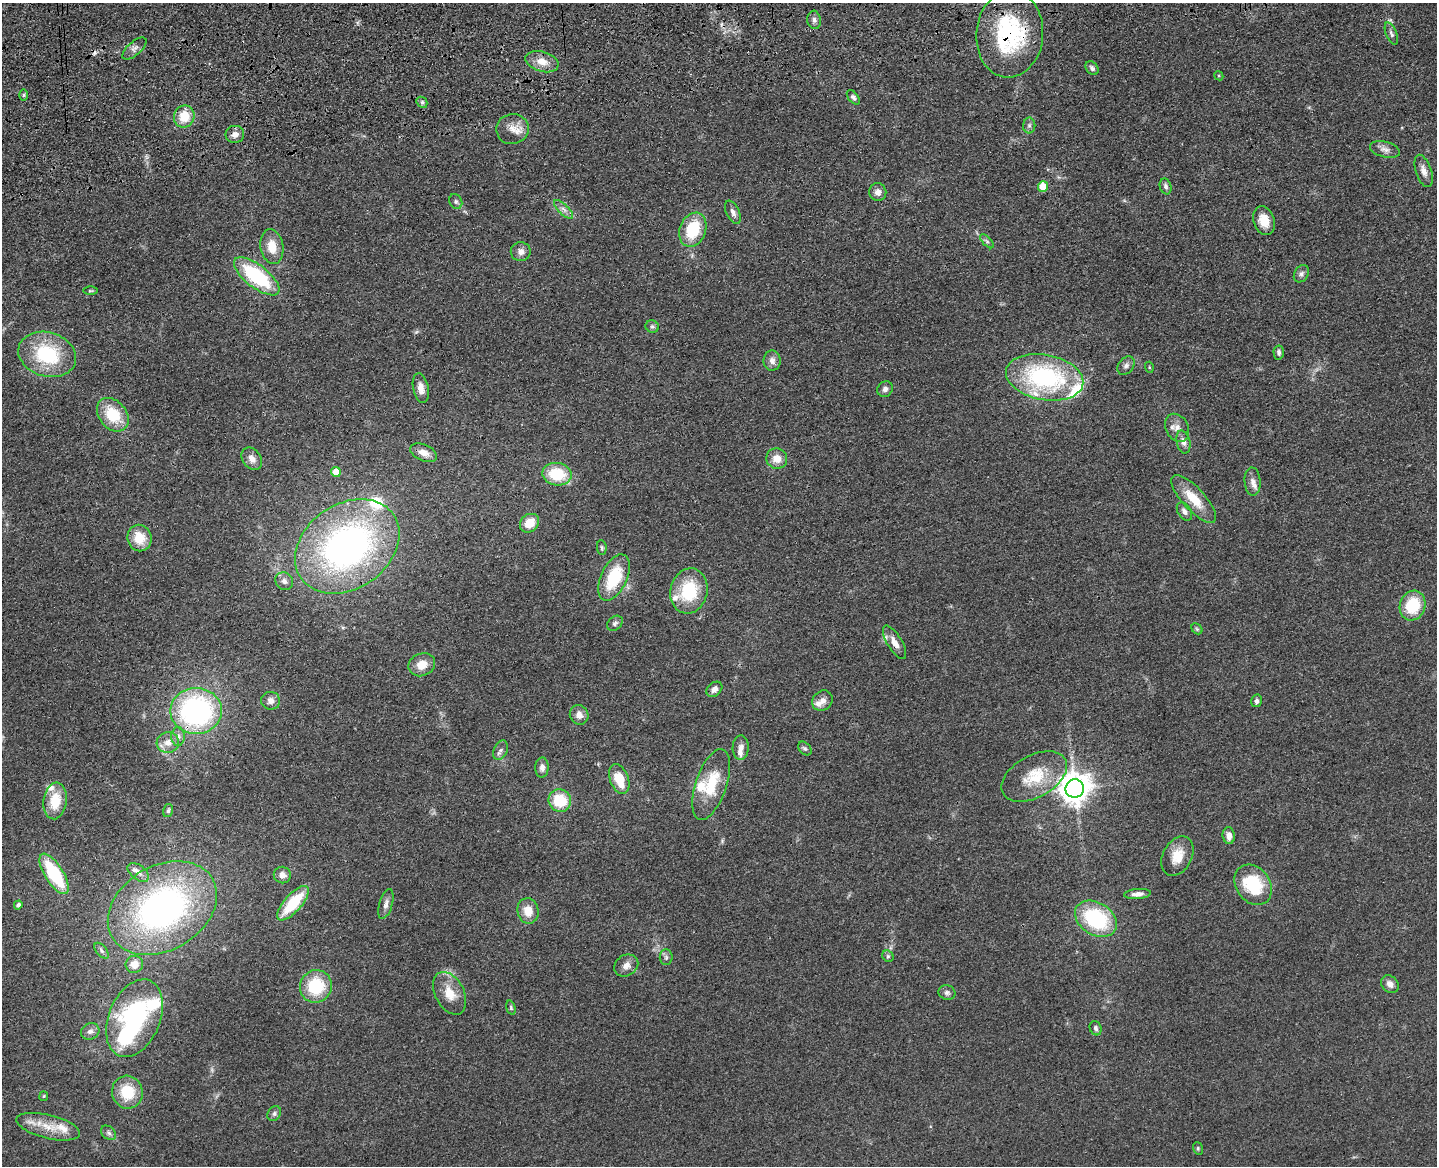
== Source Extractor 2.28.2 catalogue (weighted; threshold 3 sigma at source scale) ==
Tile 8 of 3 x 4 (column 2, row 3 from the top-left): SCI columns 1699-3133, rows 1281-2444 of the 4726 x 4887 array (HDU 1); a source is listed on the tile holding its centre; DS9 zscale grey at full resolution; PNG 1439 x 1168 px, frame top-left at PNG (2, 3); each listed source drawn as its Kron ellipse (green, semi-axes under 4 px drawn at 4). Shown black and unused: <1% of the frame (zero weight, under 3 of 4 exposures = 6% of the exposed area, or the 3 px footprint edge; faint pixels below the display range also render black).
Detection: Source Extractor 2.28.2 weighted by HDU 2 'WHT'; one run over the whole footprint, this tile lists its part. Background 0.0547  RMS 0.0057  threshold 0.0257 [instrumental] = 3 sigma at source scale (4.5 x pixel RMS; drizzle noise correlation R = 1.50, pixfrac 1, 0.05/0.05 arcsec/px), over >= 5 px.
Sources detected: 130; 2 too faint to see at this stretch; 1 inside a brighter object's white glare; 1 cosmic-ray / hot-pixel residue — neither listed nor drawn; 13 inside a brighter listed object's ellipse — not listed separately; the other 113 listed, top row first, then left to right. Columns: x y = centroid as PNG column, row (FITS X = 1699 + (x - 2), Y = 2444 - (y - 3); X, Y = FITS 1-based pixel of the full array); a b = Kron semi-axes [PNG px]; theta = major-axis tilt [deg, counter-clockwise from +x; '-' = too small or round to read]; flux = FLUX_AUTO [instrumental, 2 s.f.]
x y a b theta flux
814 20 9 7 -83 1.8
1010 34 43 33 86 67
1391 34 12 5 -68 1.8
134 49 15 6 41 2.7
542 62 17 10 -16 7.2
1092 68 8 5 -51 1.7
1219 76 5 3 - 0.59
24 95 6 4 89 0.75
853 97 8 5 -52 1.4
422 102 6 5 - 1
184 116 11 10 - 12
1029 126 8 6 89 1.5
512 129 16 15 - 7.2
235 134 9 8 - 3.3
1385 149 15 7 -14 3.4
1424 171 17 7 -72 4.2
1043 186 5 5 - 13
1166 186 8 5 -72 1.6
878 192 9 8 - 3.3
456 202 8 6 -60 1.4
564 209 13 5 -45 2.5
733 212 12 6 -64 2.5
1264 221 14 10 -71 8.5
693 230 17 13 67 24
987 241 9 3 -45 1.1
272 247 17 11 -80 9.6
521 252 10 9 - 3.2
1301 274 9 7 57 2
257 276 27 11 -38 48
90 291 7 3 1 0.68
652 327 7 6 - 1.2
1279 352 7 5 -87 1.8
47 354 29 22 -17 39
772 361 10 8 -89 3.4
1126 366 10 7 52 2.2
1149 367 5 3 - 0.63
1045 377 39 22 -11 81
421 388 15 7 -79 4.5
885 389 8 7 - 2.3
113 415 19 13 -50 20
1177 428 15 11 -62 4.5
1183 442 12 6 -77 3.2
423 453 14 8 -24 4.7
252 459 12 9 -54 4
777 459 10 10 - 6.3
336 472 5 5 - 6.5
557 474 15 11 -10 22
1253 481 14 8 -87 3.2
1194 499 31 11 -48 14
1184 511 10 6 -58 2.4
529 523 10 8 39 9
139 538 13 12 - 12
347 546 56 42 35 210
602 548 7 4 -84 0.96
614 578 25 13 65 26
284 581 9 8 - 2.7
689 591 23 18 77 28
1412 606 15 12 71 22
615 623 9 6 39 1.6
1197 629 6 4 -46 0.83
895 642 19 7 -59 4.7
422 665 14 11 23 7.9
714 689 9 6 41 2.9
271 701 9 9 - 3.5
822 701 11 9 45 3.6
1257 701 6 5 - 1.7
196 711 26 23 1 120
579 715 10 9 - 3.9
178 736 9 7 -90 2.4
168 743 11 10 - 5.3
741 748 12 8 87 3.3
805 748 8 5 -47 1.2
501 750 10 6 66 1.9
542 768 10 6 89 2.7
1034 776 35 21 29 21
619 779 16 9 -69 14
711 784 37 15 71 21
1075 789 9 9 - 930
55 801 18 11 82 14
560 801 11 11 - 20
168 811 6 5 - 1.1
1229 836 8 6 -84 3.5
1177 856 21 14 62 10
138 872 12 7 -37 3
54 874 23 9 -58 38
282 875 8 8 - 3.5
1253 885 22 17 -54 30
1137 894 13 5 6 3.2
293 903 21 8 49 26
386 904 15 6 74 3
18 905 4 4 - 2.1
162 908 58 42 31 190
528 911 13 10 -77 8.1
1096 919 22 16 -32 49
101 951 9 5 -50 1.5
888 956 6 5 - 1
666 957 8 6 -90 1.5
134 964 9 8 - 6.4
626 965 12 10 32 4.1
1390 984 10 8 -48 3.4
316 986 16 16 - 28
947 992 9 7 -16 1.8
450 993 23 14 -63 11
511 1008 7 4 -73 0.87
134 1018 41 25 67 77
1096 1028 7 5 -71 1.4
90 1031 9 8 - 2.4
127 1092 16 15 - 18
44 1096 5 4 - 0.66
274 1114 8 6 60 1.6
48 1127 32 11 -14 13
109 1133 8 6 -41 1.7
1198 1148 6 5 - 0.81
Overlapping masked pixels (flux is a lower limit): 2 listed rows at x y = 1010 34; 196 711